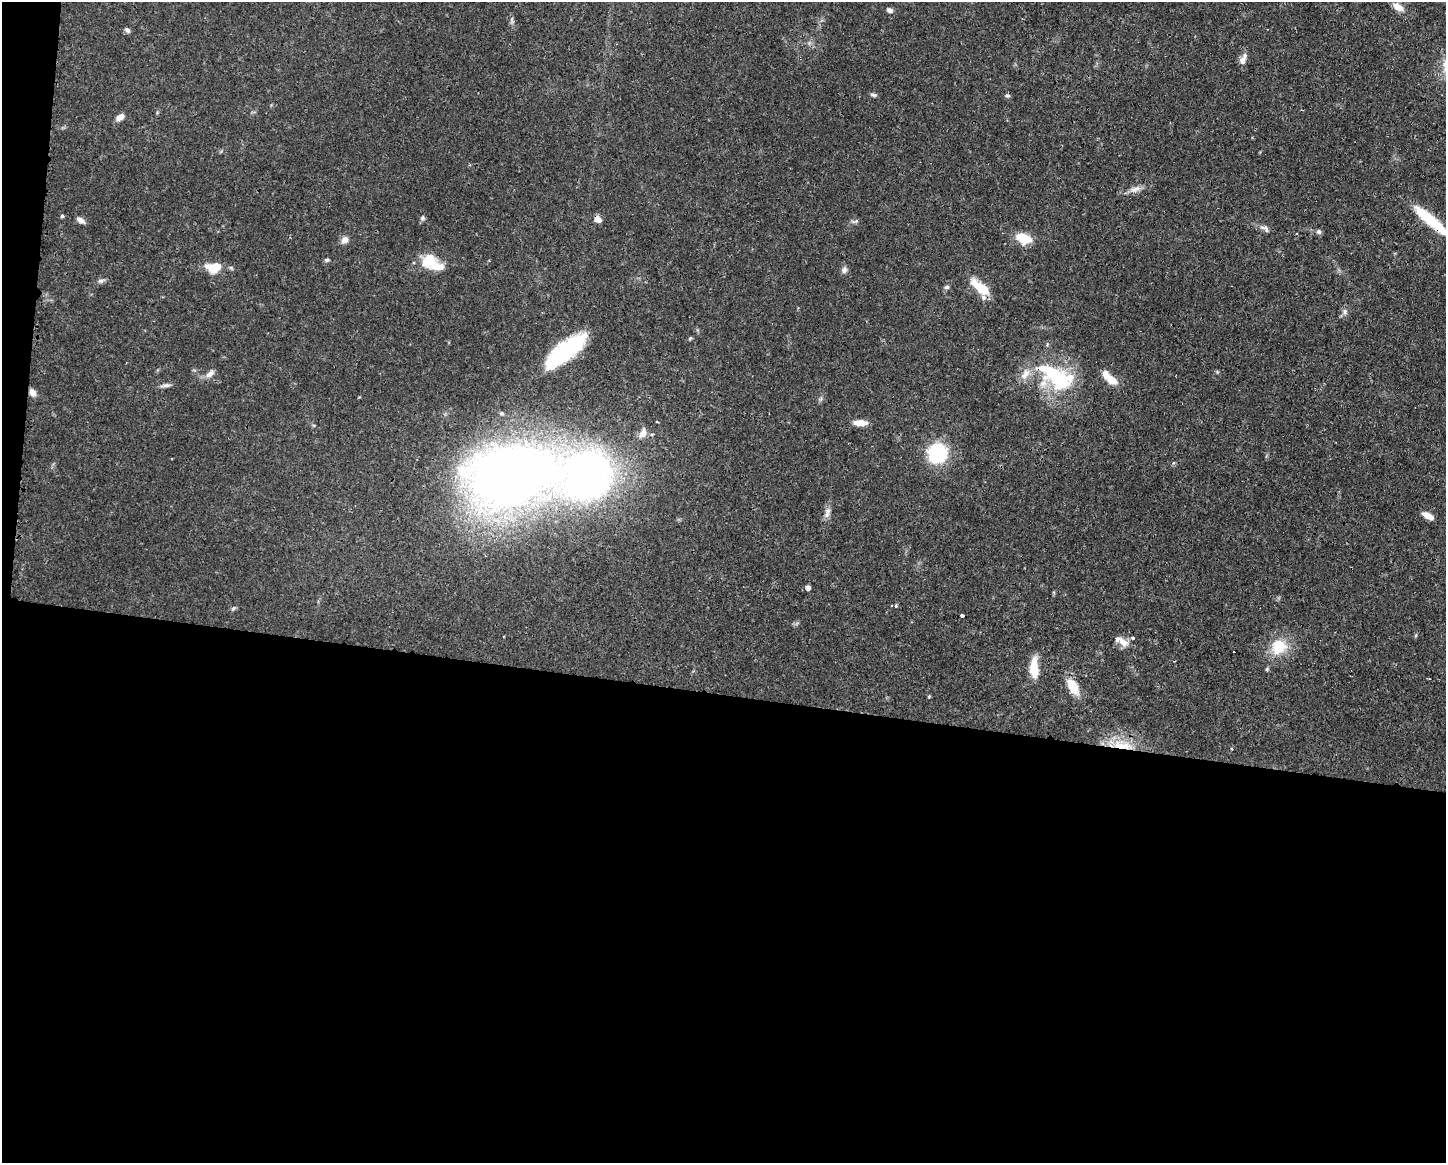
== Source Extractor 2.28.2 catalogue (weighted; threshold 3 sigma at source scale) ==
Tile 10 of 3 x 4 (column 1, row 4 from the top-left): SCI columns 117-1560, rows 1-1161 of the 4681 x 4647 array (HDU 1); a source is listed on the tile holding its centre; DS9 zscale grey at full resolution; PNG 1448 x 1165 px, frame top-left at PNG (2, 2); no overlay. Shown black and unused: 42% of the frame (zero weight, under 3 of 4 exposures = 1% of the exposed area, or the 3 px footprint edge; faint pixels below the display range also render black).
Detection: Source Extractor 2.28.2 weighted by HDU 2 'WHT'; one run over the whole footprint, this tile lists its part. Background 0.0413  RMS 0.0028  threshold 0.0125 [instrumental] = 3 sigma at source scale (4.5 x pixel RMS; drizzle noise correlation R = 1.50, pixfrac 1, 0.05/0.05 arcsec/px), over >= 5 px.
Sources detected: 63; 2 inside a brighter object's white glare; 3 cosmic-ray / hot-pixel residue — not listed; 3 inside a brighter listed object's ellipse — not listed separately; the other 55 listed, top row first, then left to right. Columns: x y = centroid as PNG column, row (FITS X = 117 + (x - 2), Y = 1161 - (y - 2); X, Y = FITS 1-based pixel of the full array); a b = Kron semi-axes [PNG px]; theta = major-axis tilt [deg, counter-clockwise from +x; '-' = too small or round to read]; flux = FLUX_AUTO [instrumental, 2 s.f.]
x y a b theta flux
1398 7 15 8 -32 2.3
889 10 7 6 - 0.91
127 30 7 5 -40 0.76
1243 59 15 7 71 1.7
874 95 8 4 -13 0.59
1007 95 6 4 -1 0.43
120 117 10 6 34 1.7
1135 189 16 7 24 1.8
62 216 4 4 - 0.39
422 218 7 6 - 0.63
598 219 8 6 -35 1.9
81 220 10 6 -32 1.3
856 221 11 4 25 0.67
1431 221 43 9 -40 12
1265 229 15 6 -34 1.2
1319 232 7 6 - 0.67
1024 238 17 11 -20 5.8
345 240 10 8 33 1.4
327 260 6 4 3 0.46
430 261 20 17 14 7.1
214 267 15 11 4 6.1
844 270 9 7 81 1
101 281 10 4 11 0.71
947 287 8 5 18 0.56
980 288 23 9 -39 7.8
1345 311 8 6 90 0.84
690 338 5 4 - 0.36
564 353 54 16 40 28
210 374 14 7 40 1.6
1025 374 18 9 51 2.8
1059 380 33 27 -21 19
1111 380 14 8 -38 4.1
166 385 14 5 6 0.96
32 393 9 6 -48 1.7
501 413 6 5 - 0.49
657 422 3 2 - 0.27
860 423 15 7 -3 2.8
643 433 14 9 57 2.2
937 453 23 22 - 15
510 477 62 41 10 350
587 477 41 36 29 150
827 512 14 7 80 1.5
1428 516 12 6 -27 2.7
808 588 6 6 - 0.74
233 608 7 5 67 0.48
962 615 3 3 - 5.1
1416 635 6 3 71 0.31
1133 638 3 3 - 2
1123 642 17 9 -35 2.6
1278 647 21 19 42 7.9
1034 668 23 9 -89 6.3
1267 669 5 5 - 0.39
1073 686 20 11 -62 5.5
929 696 5 3 - 0.26
1122 745 32 10 -7 6.9
Overlapping masked pixels (flux is a lower limit): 6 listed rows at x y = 598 219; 1431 221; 980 288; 510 477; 587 477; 1122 745
Isophote crosses this tile's border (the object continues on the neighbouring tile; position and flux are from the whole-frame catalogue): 1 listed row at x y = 1431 221